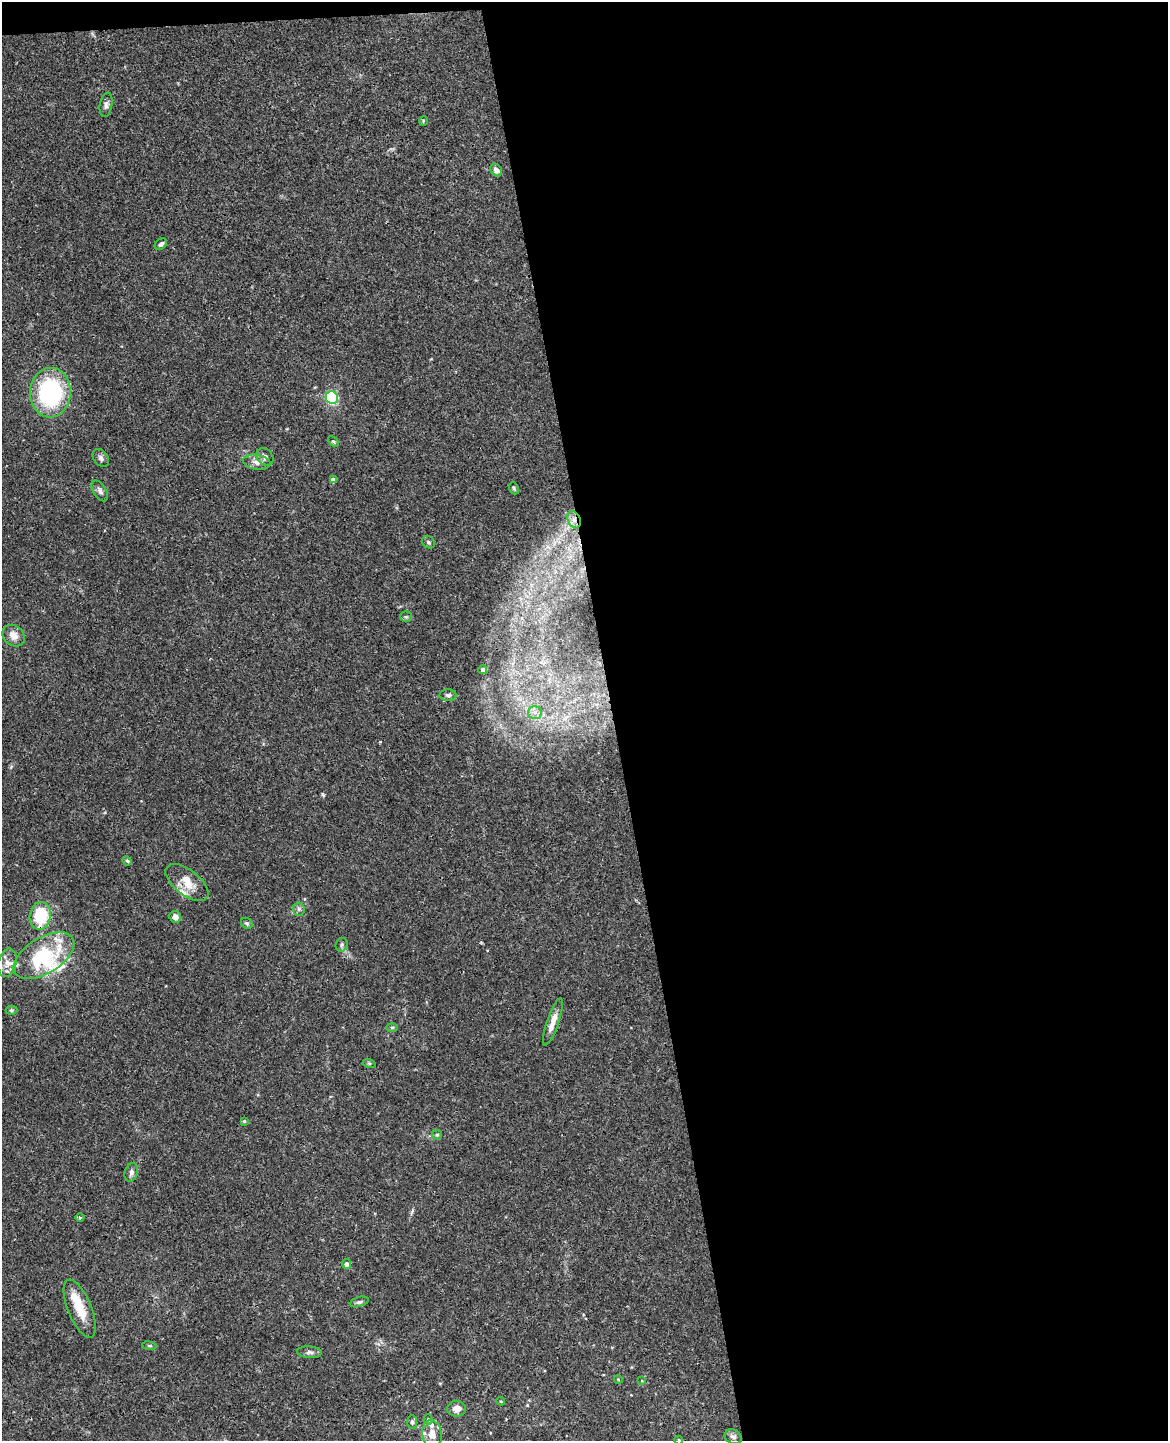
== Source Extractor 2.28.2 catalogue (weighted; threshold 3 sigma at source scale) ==
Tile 4 of 4 x 3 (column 4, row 1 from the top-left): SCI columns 3553-4718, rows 3025-4463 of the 4777 x 4717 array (HDU 1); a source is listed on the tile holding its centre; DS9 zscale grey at full resolution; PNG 1170 x 1443 px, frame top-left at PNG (2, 2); each listed source drawn as its Kron ellipse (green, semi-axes under 4 px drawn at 4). Shown black and unused: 48% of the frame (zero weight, under 3 of 4 exposures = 6% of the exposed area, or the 3 px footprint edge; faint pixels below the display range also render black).
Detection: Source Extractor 2.28.2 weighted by HDU 2 'WHT'; one run over the whole footprint, this tile lists its part. Background 0.0441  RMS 0.0031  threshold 0.0138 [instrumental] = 3 sigma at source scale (4.5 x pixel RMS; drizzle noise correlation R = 1.50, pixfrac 1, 0.05/0.05 arcsec/px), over >= 5 px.
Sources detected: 60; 1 inside a brighter object's white glare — neither listed nor drawn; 8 inside a brighter listed object's ellipse — not listed separately; the other 51 listed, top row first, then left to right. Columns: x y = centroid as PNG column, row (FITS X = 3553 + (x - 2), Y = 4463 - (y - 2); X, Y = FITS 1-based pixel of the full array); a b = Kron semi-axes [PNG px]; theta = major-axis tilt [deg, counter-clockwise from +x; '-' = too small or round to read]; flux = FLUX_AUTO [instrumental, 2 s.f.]
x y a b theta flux
106 105 12 6 79 1.1
423 121 5 3 - 0.25
496 170 7 5 -54 1.4
161 244 7 5 41 0.83
50 393 25 20 87 35
332 398 6 6 - 29
333 442 6 4 -44 0.41
265 457 9 7 -46 1.1
101 458 10 7 -51 0.95
257 462 13 7 -9 1.7
333 480 4 4 - 2.2
514 488 6 4 -68 0.43
100 491 11 6 -58 1.1
574 520 9 6 -69 1.5
428 542 7 5 -35 0.56
406 617 6 5 - 0.48
14 636 12 10 -41 2.5
483 670 4 4 - 1.1
448 695 8 6 -1 0.77
535 712 7 6 - 1.2
127 861 5 4 - 0.34
187 882 25 12 -38 4.8
299 909 6 6 - 0.69
40 916 14 10 82 14
175 917 6 6 - 1.5
247 923 6 5 - 0.52
342 945 7 6 - 0.6
44 956 34 18 31 22
7 963 14 9 78 2.4
12 1010 6 4 -1 0.49
553 1022 25 6 71 3
392 1027 6 4 1 0.41
369 1063 6 4 -18 0.39
244 1121 4 4 - 0.43
437 1135 5 5 - 0.41
131 1172 9 6 74 1.2
80 1218 4 4 - 0.43
346 1264 5 4 - 1.4
359 1302 10 5 16 0.72
80 1309 31 12 -67 7.1
149 1346 7 3 -8 0.38
309 1352 12 6 -3 0.97
618 1379 4 3 - 0.23
642 1381 4 3 - 0.22
501 1401 4 4 - 0.29
457 1409 9 8 - 2.1
428 1419 5 4 - 0.48
412 1422 7 5 89 0.79
432 1434 14 9 -82 3.5
733 1437 9 7 -27 0.98
679 1440 4 4 - 0.27
Overlapping masked pixels (flux is a lower limit): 2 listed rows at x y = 574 520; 40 916
Isophote crosses this tile's border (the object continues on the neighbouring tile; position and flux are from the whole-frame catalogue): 1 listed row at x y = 679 1440